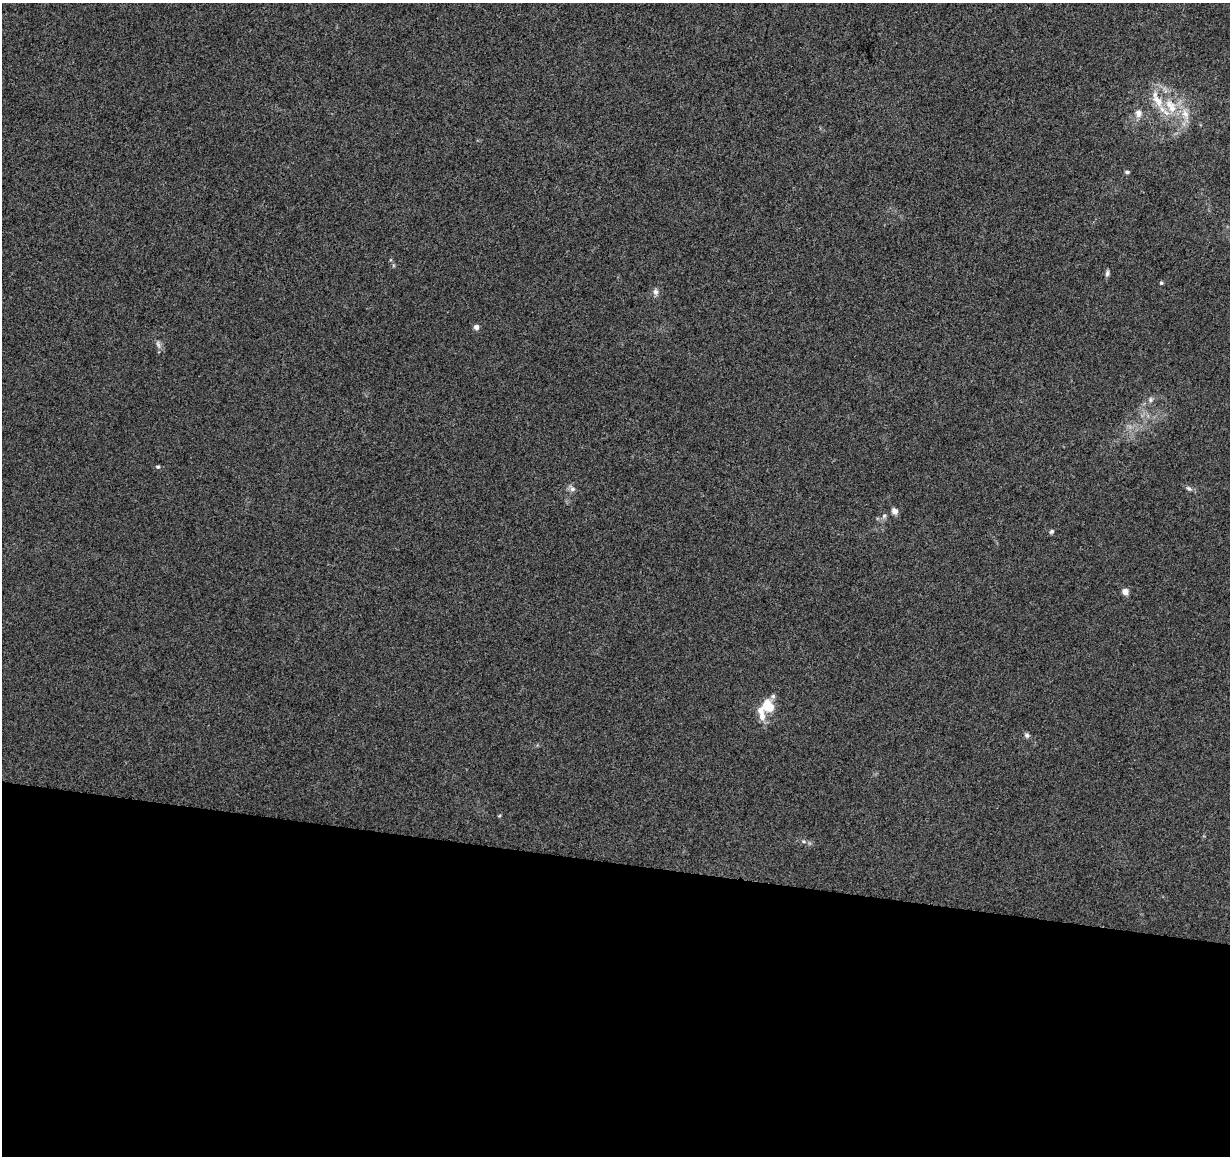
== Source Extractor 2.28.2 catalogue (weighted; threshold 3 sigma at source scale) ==
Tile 14 of 4 x 4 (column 2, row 4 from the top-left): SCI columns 1240-2467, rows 289-1442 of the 4926 x 5130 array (HDU 1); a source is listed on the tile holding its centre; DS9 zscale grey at full resolution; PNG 1232 x 1158 px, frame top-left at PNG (2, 3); no overlay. Shown black and unused: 25% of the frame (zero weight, under 3 of 5 exposures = <1% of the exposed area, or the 3 px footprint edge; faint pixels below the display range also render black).
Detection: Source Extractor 2.28.2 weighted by HDU 2 'WHT'; one run over the whole footprint, this tile lists its part. Background 0.0271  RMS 0.0046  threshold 0.0207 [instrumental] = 3 sigma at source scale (4.5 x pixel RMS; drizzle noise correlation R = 1.50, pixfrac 1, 0.0396/0.0396 arcsec/px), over >= 5 px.
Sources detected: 22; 1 inside a brighter listed object's ellipse — not listed separately; the other 21 listed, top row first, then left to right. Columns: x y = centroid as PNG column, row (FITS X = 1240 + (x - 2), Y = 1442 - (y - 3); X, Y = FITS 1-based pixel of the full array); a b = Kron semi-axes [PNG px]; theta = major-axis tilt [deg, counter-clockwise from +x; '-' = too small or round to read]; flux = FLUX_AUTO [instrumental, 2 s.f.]
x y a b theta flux
1158 101 27 12 -60 10
1138 113 11 9 -77 2.9
1185 114 18 9 -68 5.5
1127 172 5 4 - 0.81
1107 273 8 5 82 1.1
1161 283 4 4 - 0.74
655 292 9 7 -77 1.6
476 327 5 5 - 2.7
158 344 13 4 -72 1.5
1150 400 7 7 - 1.3
158 467 6 4 0 0.69
1189 488 8 6 -32 1.3
572 489 10 7 -41 1.7
895 511 7 6 - 2.4
884 516 7 5 43 1
1052 531 6 5 - 0.82
1125 592 5 4 - 5.8
773 696 7 6 - 1
768 706 10 8 -55 14
762 714 22 8 -77 5.1
1027 735 7 6 - 1.1